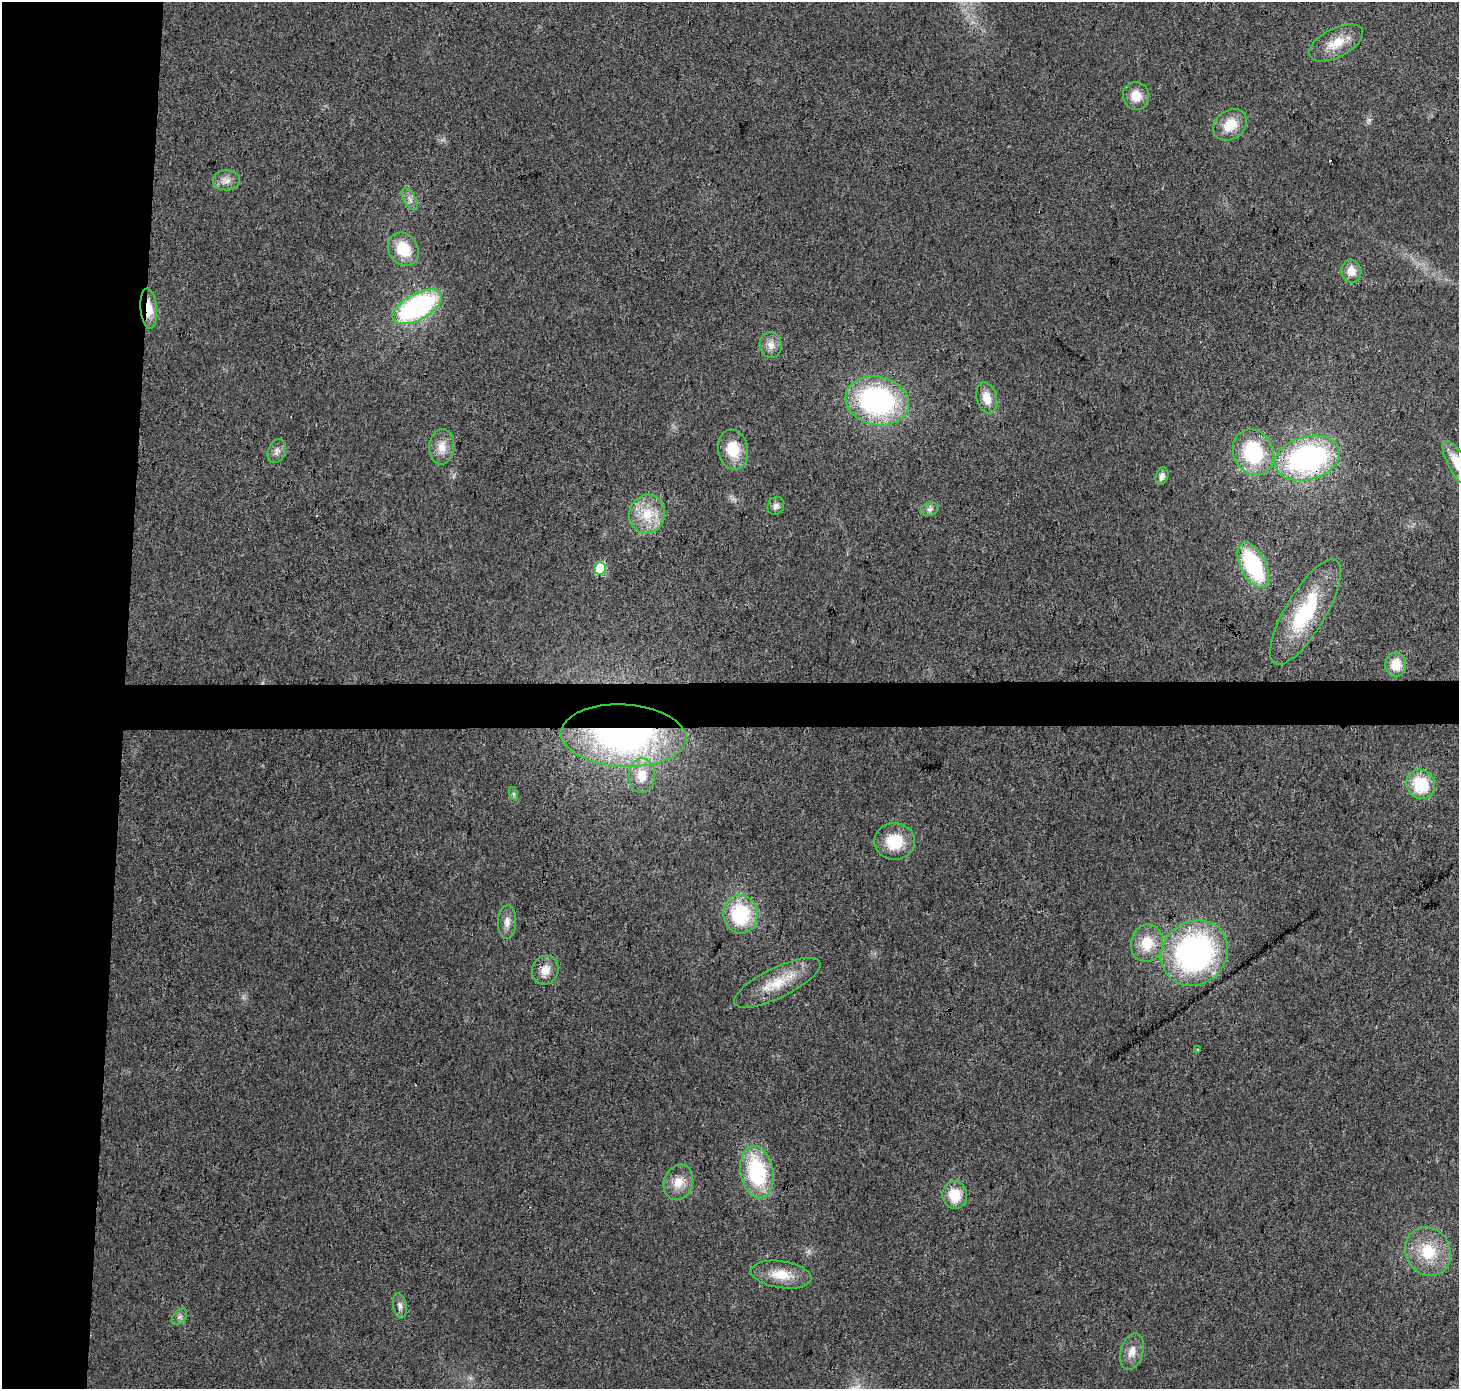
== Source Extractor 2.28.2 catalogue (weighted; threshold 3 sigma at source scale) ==
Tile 4 of 3 x 3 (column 1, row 2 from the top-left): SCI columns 9-1465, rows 1624-3010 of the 4379 x 4623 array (HDU 1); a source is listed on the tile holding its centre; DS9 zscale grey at full resolution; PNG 1461 x 1391 px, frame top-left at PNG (2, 2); each listed source drawn as its Kron ellipse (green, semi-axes under 4 px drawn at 4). Shown black and unused: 11% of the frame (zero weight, under 3 of 4 exposures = <1% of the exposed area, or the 3 px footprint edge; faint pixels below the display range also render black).
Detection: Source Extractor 2.28.2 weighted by HDU 2 'WHT'; one run over the whole footprint, this tile lists its part. Background 0.0188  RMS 0.0038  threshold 0.017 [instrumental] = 3 sigma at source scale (4.5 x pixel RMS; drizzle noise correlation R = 1.50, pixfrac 1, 0.0396/0.0396 arcsec/px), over >= 5 px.
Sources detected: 48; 2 cosmic-ray / hot-pixel residue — neither listed nor drawn; the other 46 listed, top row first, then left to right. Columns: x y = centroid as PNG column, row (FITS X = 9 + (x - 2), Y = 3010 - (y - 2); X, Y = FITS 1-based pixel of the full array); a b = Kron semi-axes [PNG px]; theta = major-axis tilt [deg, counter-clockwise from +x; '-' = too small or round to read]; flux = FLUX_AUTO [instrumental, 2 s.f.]
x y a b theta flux
1336 43 29 14 27 8.4
1136 96 14 13 - 5.7
1230 125 18 14 37 8.3
226 180 14 10 1 2.9
410 199 12 6 -59 1.9
403 249 17 14 -55 12
1351 271 11 10 - 4.5
417 307 27 13 29 69
149 309 20 8 -85 7.2
771 345 13 11 -81 3.2
987 398 16 10 -74 5.5
877 401 32 24 -13 70
442 447 18 12 85 4.8
733 449 20 15 -80 11
277 451 12 8 66 2.1
1253 452 23 19 -64 26
1307 458 33 22 15 82
1458 464 25 9 -61 10
1162 476 9 6 72 1.7
776 506 9 8 - 1.6
930 509 9 6 15 1.4
647 514 19 18 - 10
1253 565 24 12 -63 31
600 568 6 6 - 23
1305 612 60 20 59 31
1396 665 12 10 89 7.1
624 736 63 31 -3 130
642 775 17 13 89 7.6
1421 784 15 14 - 17
514 794 7 4 -71 0.65
895 841 20 18 -1 13
740 914 19 17 -84 26
507 922 17 9 88 3
1147 943 19 16 78 9.6
1194 953 35 31 41 100
545 970 15 13 65 4.6
777 983 47 15 26 13
1197 1050 3 2 - 0.29
757 1172 26 16 -80 35
678 1182 18 14 71 5.9
955 1195 14 12 -77 9.6
1428 1252 25 22 -58 15
781 1275 30 13 -8 9
400 1306 12 7 -80 1.7
179 1317 9 6 48 1.3
1132 1352 18 11 74 4.3
Overlapping masked pixels (flux is a lower limit): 3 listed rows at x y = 149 309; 1307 458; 624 736
Isophote crosses this tile's border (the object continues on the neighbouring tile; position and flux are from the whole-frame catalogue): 1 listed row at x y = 1458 464